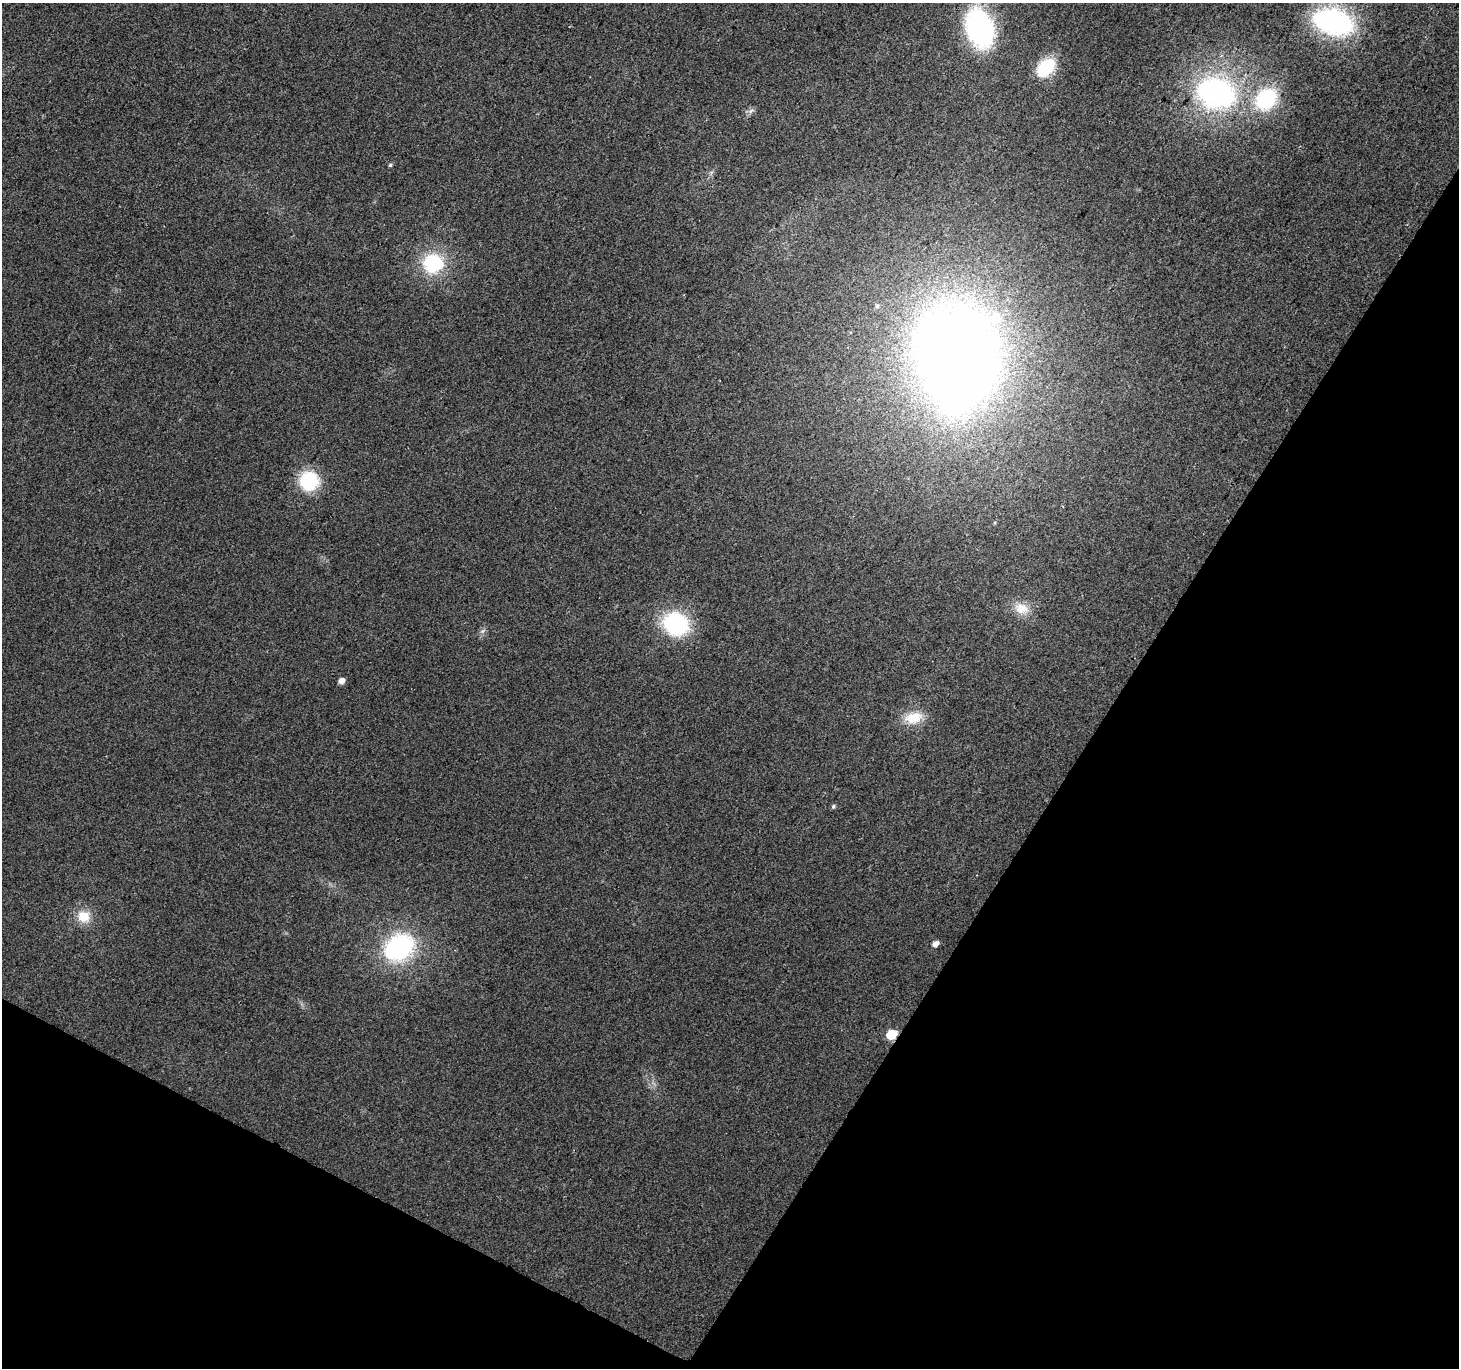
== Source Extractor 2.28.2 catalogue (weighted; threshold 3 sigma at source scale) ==
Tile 15 of 4 x 4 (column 3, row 4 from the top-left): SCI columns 2922-4378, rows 261-1626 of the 5836 x 5917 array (HDU 1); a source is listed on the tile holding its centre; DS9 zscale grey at full resolution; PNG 1461 x 1370 px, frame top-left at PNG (2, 3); no overlay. Shown black and unused: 30% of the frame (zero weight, under 2 of 3 exposures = <1% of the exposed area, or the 3 px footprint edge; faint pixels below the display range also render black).
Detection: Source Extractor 2.28.2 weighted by HDU 2 'WHT'; one run over the whole footprint, this tile lists its part. Background 0.0289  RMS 0.0082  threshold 0.0368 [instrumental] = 3 sigma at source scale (4.5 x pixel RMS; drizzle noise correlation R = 1.50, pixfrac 1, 0.0396/0.0396 arcsec/px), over >= 5 px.
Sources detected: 22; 1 inside a brighter object's white glare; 1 cosmic-ray / hot-pixel residue — not listed; the other 20 listed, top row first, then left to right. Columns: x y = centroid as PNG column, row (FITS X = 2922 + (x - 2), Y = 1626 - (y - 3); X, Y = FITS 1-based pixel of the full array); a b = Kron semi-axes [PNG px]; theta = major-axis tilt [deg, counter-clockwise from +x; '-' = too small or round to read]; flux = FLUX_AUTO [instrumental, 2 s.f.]
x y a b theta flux
1333 22 36 22 -16 160
979 28 26 18 -73 220
1046 67 18 12 45 41
1215 93 39 31 -12 180
1266 99 20 16 51 65
751 111 8 5 45 2.3
390 165 4 4 - 1.2
433 263 19 18 - 55
877 306 6 5 - 1.7
957 354 84 72 -70 1200
309 481 17 17 - 52
1021 608 20 15 -20 13
676 624 23 20 -27 85
483 631 8 4 52 1.8
341 681 6 5 - 5.4
913 718 23 14 16 19
833 806 5 5 - 1.4
84 916 15 14 - 15
935 943 6 5 - 4.8
399 947 27 22 31 110